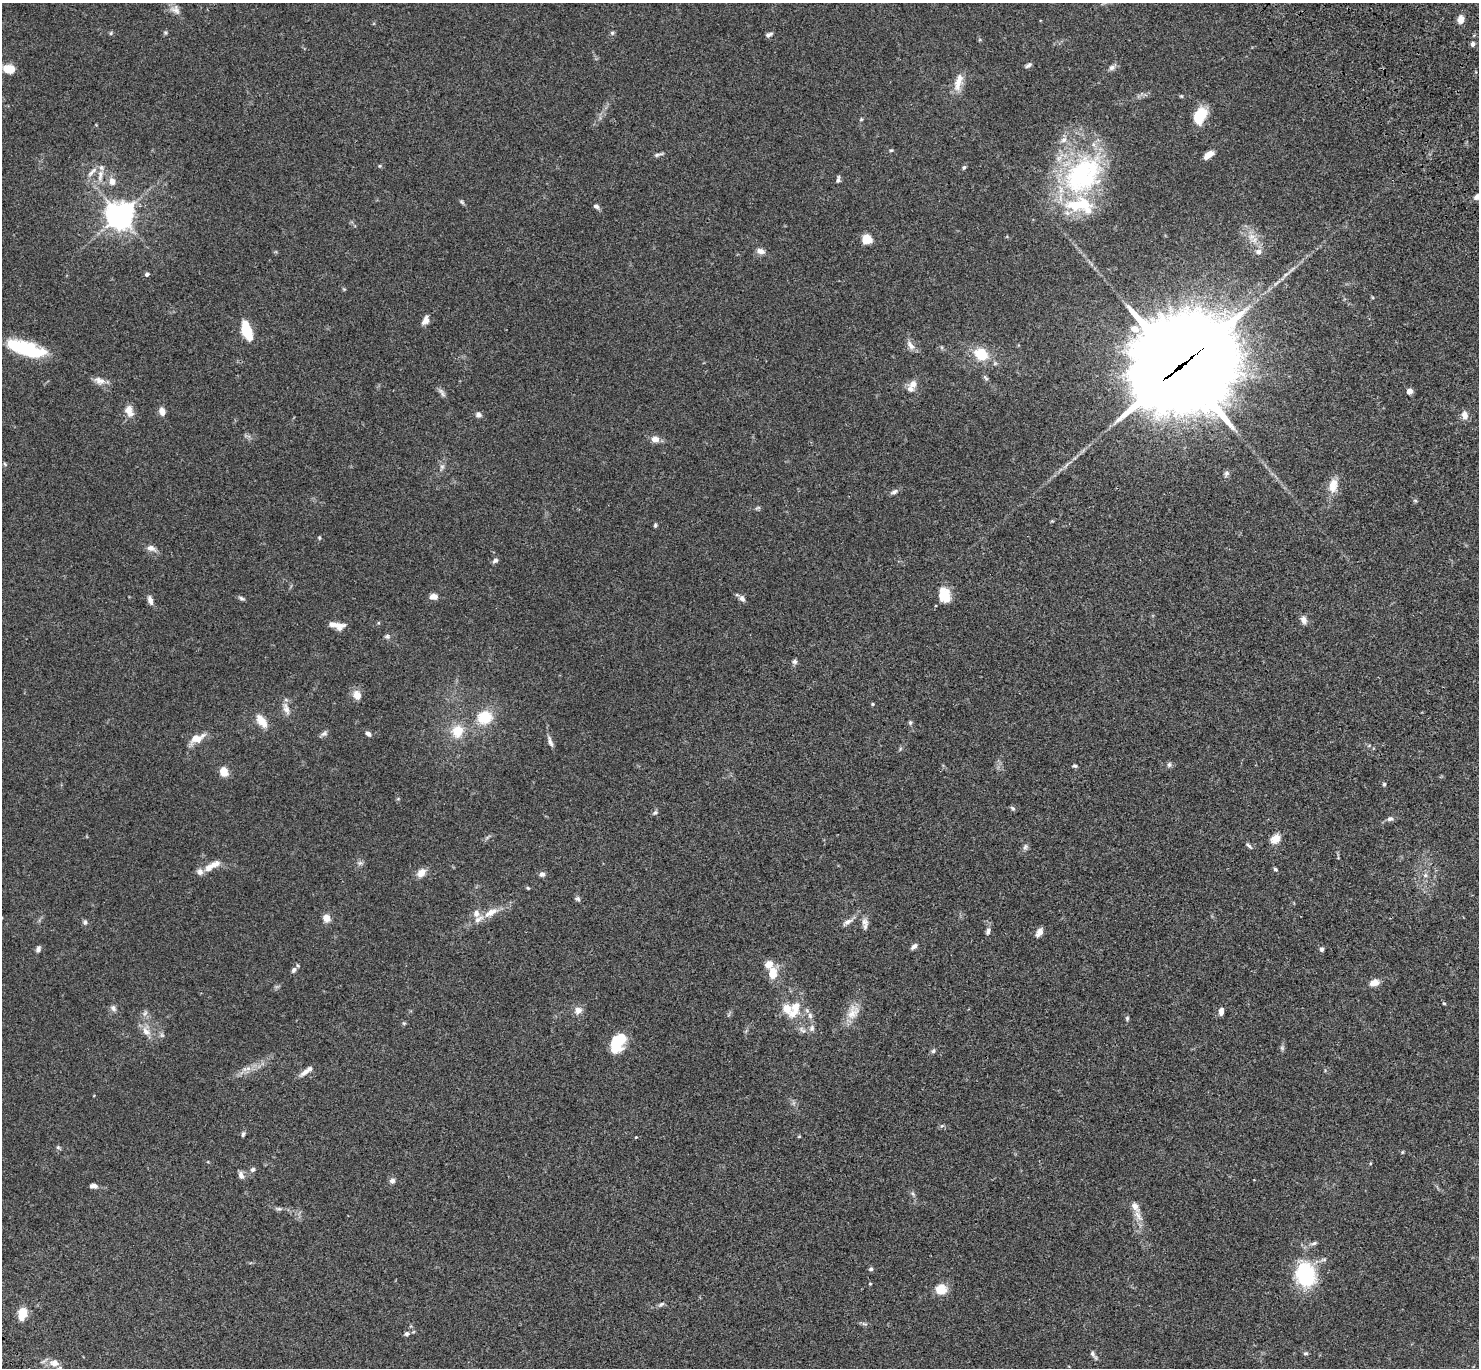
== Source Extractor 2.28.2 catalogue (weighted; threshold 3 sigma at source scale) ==
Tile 10 of 4 x 4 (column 2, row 3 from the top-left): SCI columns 1579-3055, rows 1750-3115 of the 6110 x 6090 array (HDU 1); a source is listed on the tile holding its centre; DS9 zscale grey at full resolution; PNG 1481 x 1370 px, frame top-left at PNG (2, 3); no overlay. Shown black and unused: <1% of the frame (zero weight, under 3 of 4 exposures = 6% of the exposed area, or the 3 px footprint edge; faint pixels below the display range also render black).
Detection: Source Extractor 2.28.2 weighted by HDU 2 'WHT'; one run over the whole footprint, this tile lists its part. Background 0.0588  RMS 0.0052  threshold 0.0236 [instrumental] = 3 sigma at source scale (4.5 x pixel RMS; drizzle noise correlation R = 1.50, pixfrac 1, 0.05/0.05 arcsec/px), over >= 5 px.
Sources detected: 175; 1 too faint to see at this stretch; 2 inside a brighter object's white glare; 1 long thin detection or spike segment (spike, bleed or trail) — not listed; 17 inside a brighter listed object's ellipse — not listed separately; the other 154 listed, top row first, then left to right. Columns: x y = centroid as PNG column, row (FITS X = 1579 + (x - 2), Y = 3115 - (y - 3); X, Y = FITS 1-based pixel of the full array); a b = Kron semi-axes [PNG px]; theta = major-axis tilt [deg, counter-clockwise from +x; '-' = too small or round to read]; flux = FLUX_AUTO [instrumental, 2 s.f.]
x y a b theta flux
175 10 14 10 -35 3.3
1461 19 8 6 82 4.3
165 32 5 4 - 0.65
111 33 5 5 - 0.68
612 33 5 5 - 0.84
769 34 9 5 25 1.4
1473 44 6 5 - 1.5
1028 65 8 4 32 1.2
1112 68 9 7 28 1.7
9 69 9 7 -1 12
958 82 25 9 75 6.5
1199 116 16 9 66 18
861 119 5 4 - 0.6
891 150 5 4 - 0.58
658 155 14 4 15 1.3
1208 155 10 5 39 5.2
380 166 5 4 - 0.63
964 167 7 4 61 0.85
92 172 19 6 45 3.1
100 175 19 7 81 4.6
1081 175 56 47 55 87
838 179 9 4 82 1.2
112 181 7 7 - 3.6
1477 197 8 6 28 2.7
462 202 8 4 -28 0.88
596 206 8 6 -29 1.4
120 215 9 9 - 510
1251 237 10 9 - 3.7
867 239 10 9 - 6.8
761 251 10 7 -19 2.7
1258 252 8 8 - 2.5
147 274 5 5 - 1.2
1286 274 6 4 19 0.87
425 320 10 6 64 3.5
1135 329 12 8 -17 3.9
246 331 18 8 -71 15
910 345 15 7 -54 2.8
26 348 41 14 -16 29
981 354 14 11 -29 15
1180 366 39 31 32 9600
985 378 11 5 -54 1.1
100 381 16 9 -15 3.6
913 384 10 10 - 3.7
1410 391 4 4 - 6.5
442 393 14 5 -60 1.7
129 411 16 10 -71 4.7
162 411 8 6 -76 3.8
478 415 7 7 - 1.7
1464 415 12 8 -82 3
655 439 9 7 -8 3.5
5 464 6 3 -71 0.59
1066 465 7 4 70 0.91
442 467 9 5 69 1.5
1226 474 9 6 61 1.4
1333 486 21 11 84 6.7
894 492 10 5 26 1.6
655 525 5 4 - 0.77
319 538 6 4 -70 0.61
151 548 13 8 -23 2.8
495 560 8 5 32 1.3
944 595 16 12 -72 10
433 597 9 6 0 3.4
241 598 9 5 -25 1.1
742 598 8 7 - 1.9
150 600 12 6 -72 2.5
1304 620 9 7 -71 2.8
338 625 16 9 -6 4.1
387 636 8 6 -9 1.1
795 662 7 6 - 1.3
357 695 12 10 -69 4.2
872 704 4 4 - 0.52
286 708 19 8 -70 3.5
485 717 15 14 - 15
261 721 20 10 -54 5.9
910 722 6 5 - 0.85
457 731 13 12 - 11
324 734 9 6 33 1.5
368 734 7 5 -34 1.6
196 738 13 9 26 7
550 741 16 5 -69 2.1
900 749 6 4 72 0.68
1169 765 7 5 75 1.2
1074 766 6 4 -4 0.87
224 772 10 8 -74 5.8
1384 784 5 4 - 0.71
1013 808 7 5 -40 0.87
655 813 8 5 37 1.1
1390 819 9 6 1 1.6
1275 839 12 9 37 4.7
1249 845 8 4 -45 1.1
1025 847 9 6 53 1.4
360 863 7 6 - 1.3
214 864 23 8 28 5.4
1275 869 6 5 - 0.81
421 873 10 8 44 4.4
542 874 7 7 - 1.6
1425 875 7 6 - 1.3
528 888 5 4 - 0.62
578 899 7 6 - 1.1
490 913 22 8 28 6.6
327 918 8 7 - 4.3
85 922 7 6 - 1.2
847 922 17 6 31 2.7
864 922 11 10 - 2.8
988 931 10 6 78 1.6
1039 932 10 6 58 3.3
914 946 9 5 43 1.8
38 949 8 5 70 1.5
1322 949 6 5 - 1.1
294 970 9 7 51 1.8
773 973 15 10 88 7.4
1374 983 9 6 22 5.3
1444 1003 5 4 - 0.6
795 1007 16 12 82 7.6
113 1008 9 7 -52 1.7
578 1010 12 10 46 3.2
1221 1011 8 5 86 2.6
853 1012 23 14 61 7.7
145 1013 9 4 54 1.3
810 1015 8 6 -86 1.8
1127 1018 6 5 - 0.83
404 1023 6 4 42 0.67
812 1028 9 7 80 1.9
802 1030 12 6 -44 2
146 1031 15 9 -50 4.3
619 1040 18 14 24 13
1282 1048 7 5 -46 0.94
933 1051 6 5 - 1
248 1068 7 6 - 2
306 1071 18 5 37 3.2
942 1126 6 4 3 0.75
243 1134 7 4 67 0.94
799 1136 5 3 - 0.43
636 1137 3 3 - 0.4
58 1147 6 5 - 0.86
1402 1152 4 4 - 0.53
253 1170 6 5 - 1.4
241 1175 10 6 -68 2.3
392 1181 7 6 - 1.8
93 1186 9 5 -9 2
913 1194 8 4 -54 1.1
279 1209 11 4 -9 1.4
1138 1215 22 7 -58 4.7
1313 1243 10 5 18 1.3
871 1269 5 5 - 1.1
1306 1274 22 17 -77 42
870 1284 4 3 - 0.44
941 1289 13 12 - 7.7
661 1304 10 5 32 1.2
22 1313 10 7 82 11
407 1334 6 5 - 1.5
1306 1353 6 5 - 0.8
1093 1355 13 5 -55 1.5
54 1363 14 10 -8 4.4
Overlapping masked pixels (flux is a lower limit): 1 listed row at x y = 1180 366
Isophote crosses this tile's border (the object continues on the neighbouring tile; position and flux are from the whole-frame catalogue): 1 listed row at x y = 1477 197